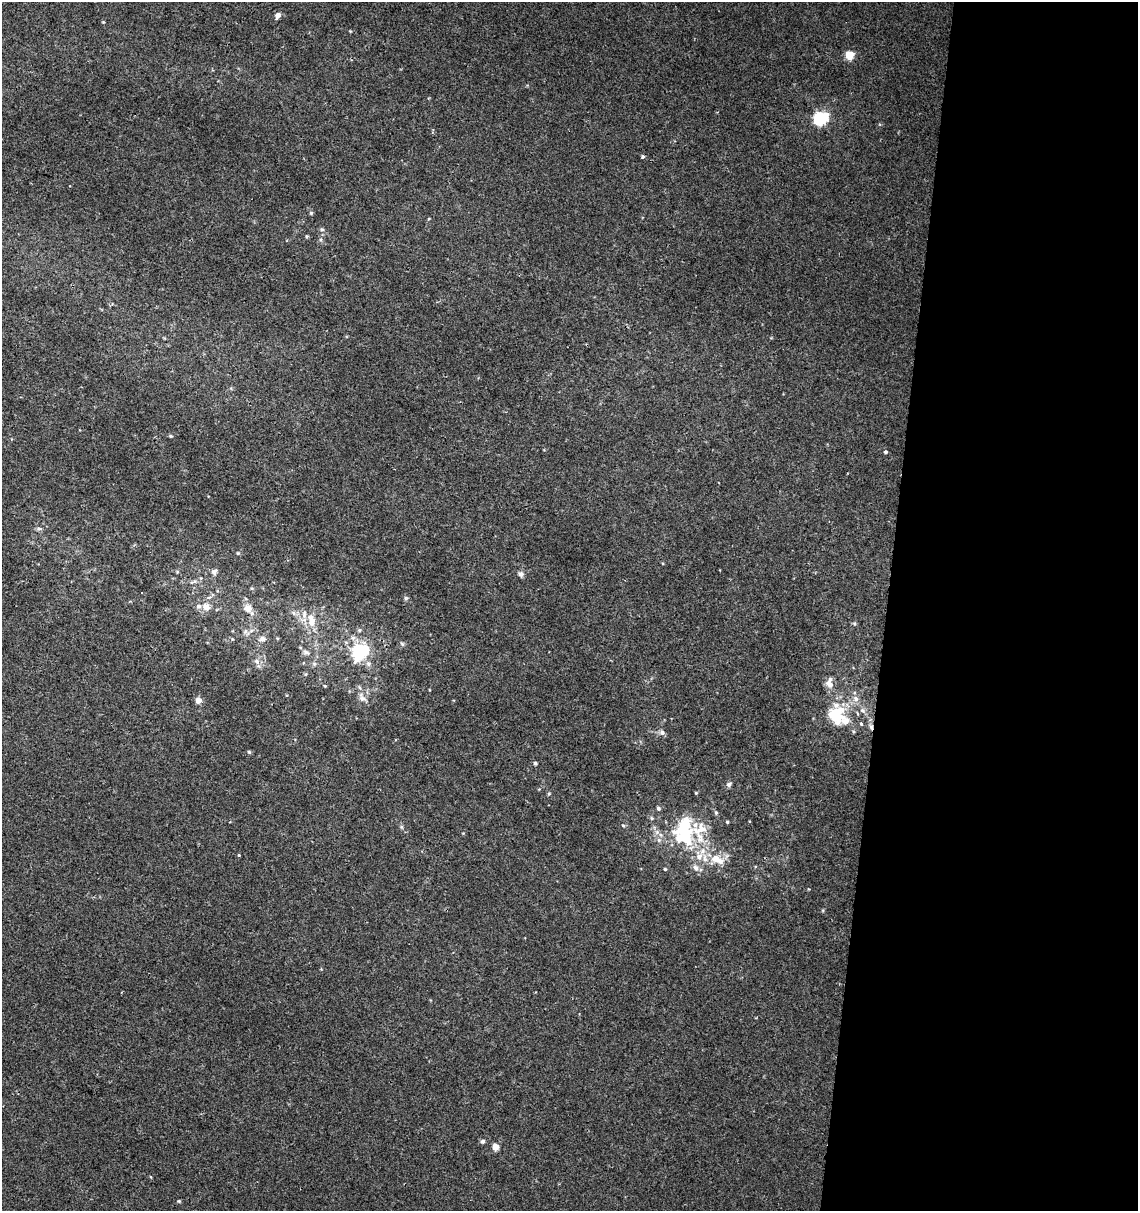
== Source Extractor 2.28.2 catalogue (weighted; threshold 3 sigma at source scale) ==
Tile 12 of 4 x 4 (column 4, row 3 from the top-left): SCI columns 3636-4771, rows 1219-2427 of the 5057 x 4845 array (HDU 1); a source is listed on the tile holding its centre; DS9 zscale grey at full resolution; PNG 1140 x 1213 px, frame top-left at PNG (2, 2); no overlay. Shown black and unused: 22% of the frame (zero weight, under 2 of 3 exposures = <1% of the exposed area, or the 3 px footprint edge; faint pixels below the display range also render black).
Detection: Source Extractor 2.28.2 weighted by HDU 2 'WHT'; one run over the whole footprint, this tile lists its part. Background 0.0117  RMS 0.0051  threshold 0.0231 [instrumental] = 3 sigma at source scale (4.5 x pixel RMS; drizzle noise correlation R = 1.50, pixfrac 1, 0.0396/0.0396 arcsec/px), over >= 5 px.
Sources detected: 71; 6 inside a brighter listed object's ellipse — not listed separately; the other 65 listed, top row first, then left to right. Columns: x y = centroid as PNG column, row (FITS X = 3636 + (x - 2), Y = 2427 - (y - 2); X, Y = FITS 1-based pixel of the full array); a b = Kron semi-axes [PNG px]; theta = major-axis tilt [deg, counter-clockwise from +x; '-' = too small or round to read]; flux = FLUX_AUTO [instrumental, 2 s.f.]
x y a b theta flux
277 16 9 5 60 2.7
103 22 4 4 - 0.43
350 31 4 4 - 0.4
849 55 5 5 - 18
821 118 6 6 - 96
643 157 4 4 - 0.95
311 213 5 5 - 0.7
322 229 5 5 - 0.82
171 436 5 4 - 0.58
885 452 4 4 - 0.88
39 529 8 4 -1 1
238 553 5 4 - 0.61
177 572 5 4 - 0.64
214 572 9 7 55 2
521 574 7 7 - 1.7
194 581 11 5 26 1.7
142 592 3 2 - 0.59
406 598 6 5 - 0.86
198 606 7 7 - 1.9
206 607 8 7 - 5
247 608 11 10 - 5.1
294 613 6 6 - 1.3
311 620 20 10 -79 8.4
854 623 6 3 -19 0.68
359 630 6 5 - 0.88
245 631 7 6 - 1.4
262 639 8 7 - 2.8
402 644 6 5 - 0.92
360 651 7 6 - 140
306 652 9 7 -34 1.9
257 661 8 7 - 2.4
306 674 6 4 89 0.61
829 684 10 8 -37 3.8
325 686 4 3 - 0.48
362 698 14 7 -58 3.2
856 699 8 7 - 2.7
198 700 5 5 - 4.9
862 710 9 6 -44 2
836 714 14 12 -86 23
861 724 4 3 - 1.1
871 727 8 5 -87 1.7
662 732 7 6 - 1.8
249 752 5 4 - 0.64
535 763 4 4 - 0.71
729 784 7 5 40 1.3
696 793 4 3 - 0.53
549 794 6 4 68 0.66
658 808 5 4 - 0.93
716 813 5 4 - 0.72
652 818 5 5 - 0.68
727 822 3 3 - 0.63
623 825 5 4 - 0.63
401 827 6 4 -88 0.78
700 831 90 45 7 45
657 832 6 6 - 1.3
685 832 29 16 -87 34
659 840 6 5 - 1.2
239 855 3 3 - 1.7
699 856 12 9 -74 5.3
716 859 16 10 -14 8.8
695 868 10 7 -62 2.3
665 869 4 4 - 0.64
482 1141 6 5 - 1.1
495 1147 5 4 - 9.7
179 1201 4 4 - 0.56
Overlapping masked pixels (flux is a lower limit): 1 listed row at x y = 871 727